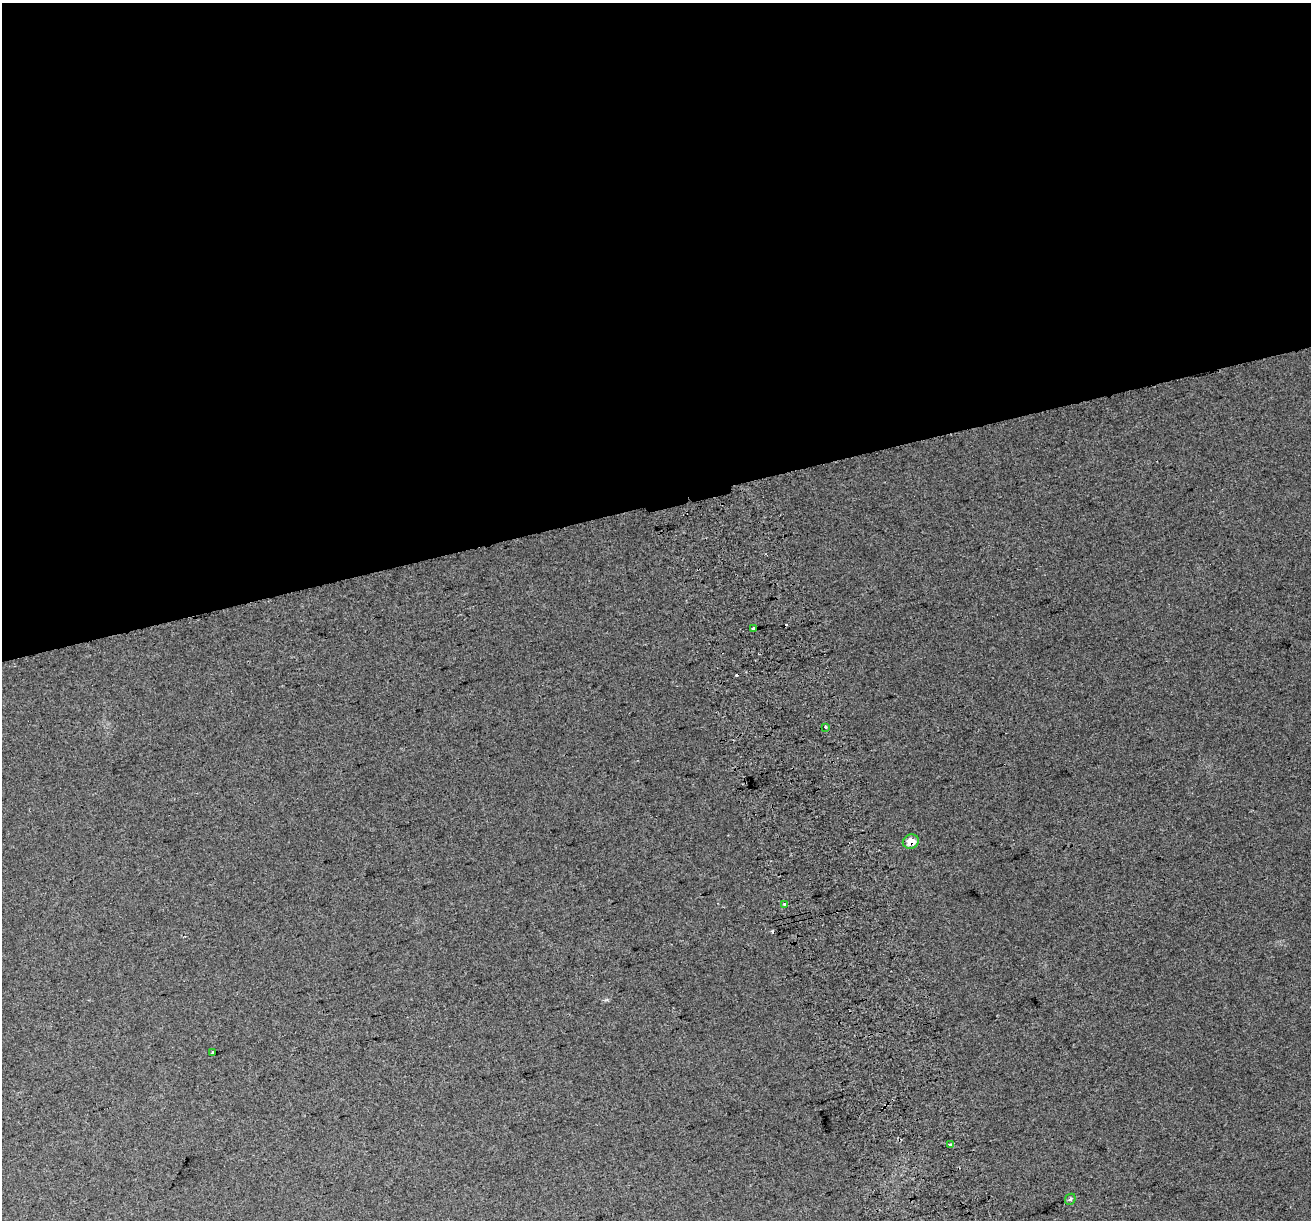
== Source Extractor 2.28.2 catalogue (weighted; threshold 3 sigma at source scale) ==
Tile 2 of 4 x 4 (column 2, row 1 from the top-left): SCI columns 1349-2657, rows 3776-4993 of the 5314 x 5062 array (HDU 1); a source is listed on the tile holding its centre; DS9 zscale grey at full resolution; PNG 1313 x 1222 px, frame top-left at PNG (2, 3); each listed source drawn as its Kron ellipse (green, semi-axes under 4 px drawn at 4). Shown black and unused: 41% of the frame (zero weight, under 2 of 3 exposures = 2% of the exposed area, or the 3 px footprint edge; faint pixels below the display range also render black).
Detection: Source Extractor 2.28.2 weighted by HDU 2 'WHT'; one run over the whole footprint, this tile lists its part. Background 0.038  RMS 0.012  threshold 0.054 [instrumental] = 3 sigma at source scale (4.5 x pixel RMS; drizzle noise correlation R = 1.50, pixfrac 1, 0.0396/0.0396 arcsec/px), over >= 5 px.
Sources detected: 10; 3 cosmic-ray / hot-pixel residue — neither listed nor drawn; the other 7 listed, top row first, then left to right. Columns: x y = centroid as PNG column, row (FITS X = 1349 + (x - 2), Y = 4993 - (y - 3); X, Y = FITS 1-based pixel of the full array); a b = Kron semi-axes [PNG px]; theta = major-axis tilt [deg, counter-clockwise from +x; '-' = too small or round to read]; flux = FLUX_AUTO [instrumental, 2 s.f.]
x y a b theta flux
754 629 4 3 - 22
826 727 4 3 - 3.1
911 842 8 7 - 14
784 904 3 3 - 4.1
212 1052 3 3 - 2.2
951 1145 3 3 - 22
1070 1199 6 5 - 2.2
Overlapping masked pixels (flux is a lower limit): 1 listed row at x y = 911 842